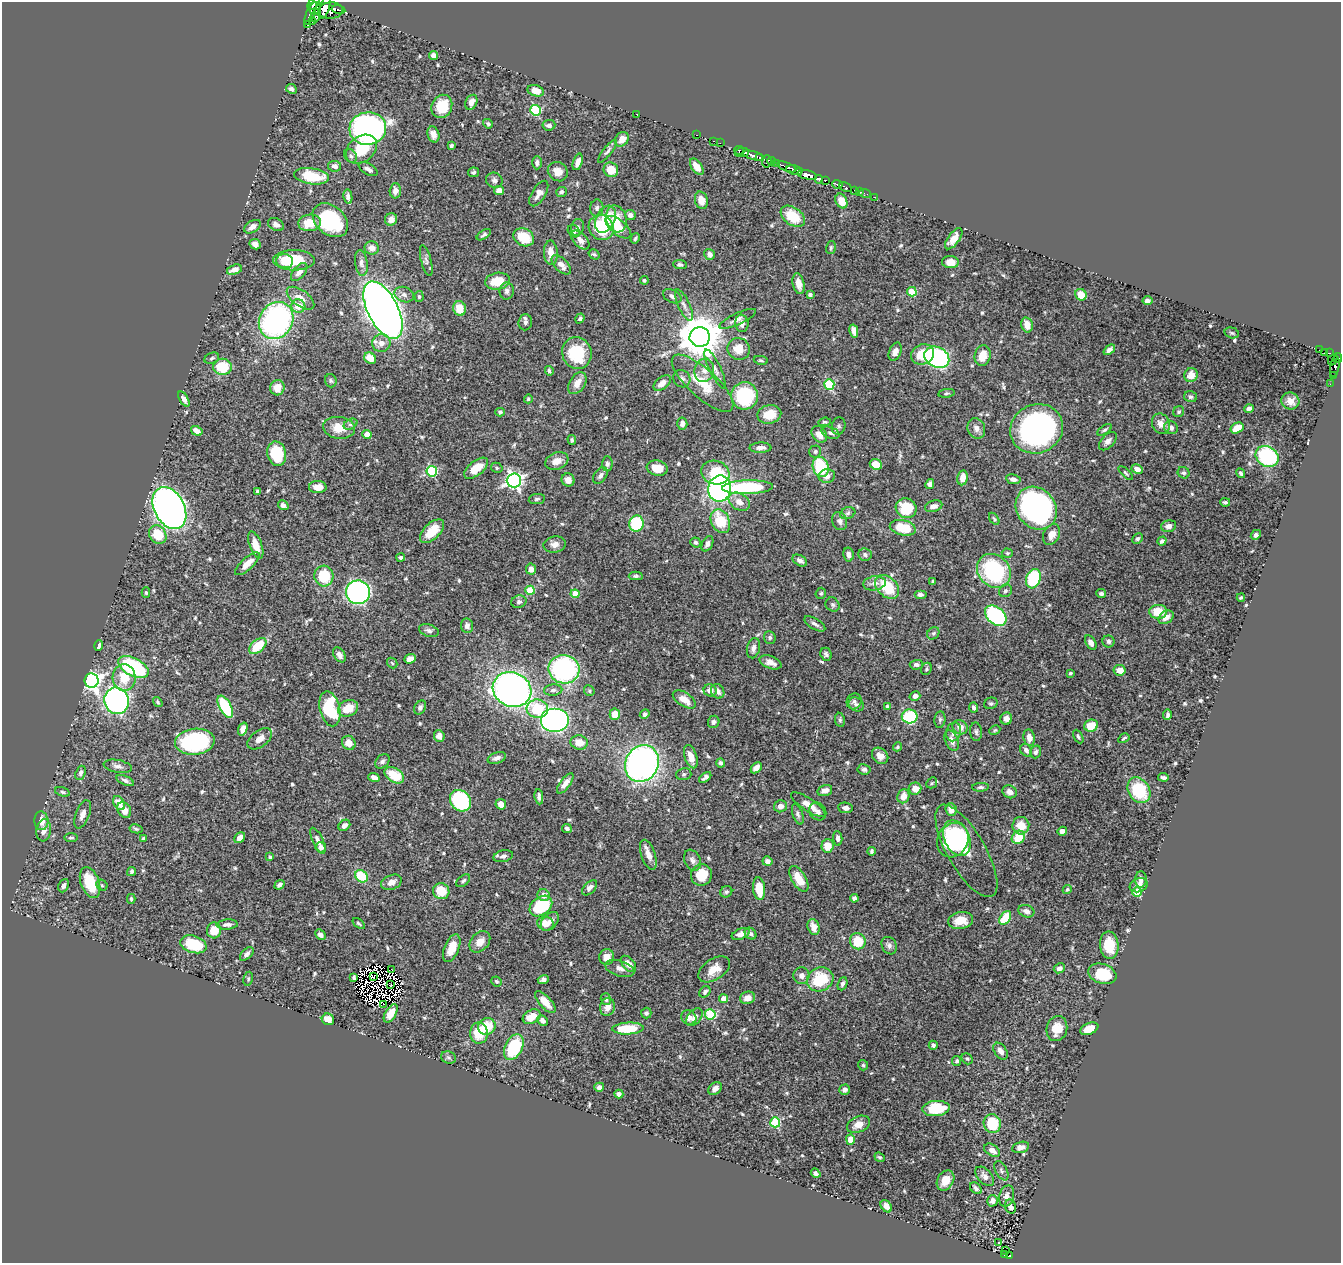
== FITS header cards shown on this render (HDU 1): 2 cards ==
NAXIS1  =                 1339
NAXIS2  =                 1261

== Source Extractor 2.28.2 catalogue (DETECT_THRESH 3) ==
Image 1339 x 1261 px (HDU 1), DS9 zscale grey, 1 PNG px = 1 image px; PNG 1343 x 1265 px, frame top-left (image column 1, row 1261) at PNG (2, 2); each listed source drawn as its Kron ellipse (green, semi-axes under 4 px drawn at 4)
Background 0.458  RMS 0.014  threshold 0.0434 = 3 sigma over >= 5 px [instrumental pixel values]
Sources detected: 648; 9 with non-positive FLUX_AUTO (blend fragments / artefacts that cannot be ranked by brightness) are neither listed nor drawn; of the other 639, the 500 brightest by FLUX_AUTO listed and drawn (139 fainter detections omitted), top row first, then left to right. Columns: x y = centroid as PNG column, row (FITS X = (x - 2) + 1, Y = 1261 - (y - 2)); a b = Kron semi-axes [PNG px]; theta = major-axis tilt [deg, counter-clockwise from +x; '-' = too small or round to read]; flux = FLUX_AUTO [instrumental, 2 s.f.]
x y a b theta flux
314 3 7 5 45 380
325 7 11 5 71 810
315 8 6 5 - 430
338 10 7 2 -12 110
331 11 12 8 3 690
311 13 12 4 69 600
316 16 7 5 66 140
312 22 2 2 - 4.8
308 25 2 2 - 18
434 55 4 4 - 10
291 89 5 4 - 3.2
536 91 8 5 -17 9.4
471 102 8 5 64 6.8
442 106 12 10 61 24
535 110 5 5 - 80
637 114 3 2 - 17
488 124 5 4 - 1.7
549 125 6 5 - 3.4
368 128 18 16 5 380
433 134 8 6 -72 6.1
697 135 3 2 - 13
622 139 8 6 52 8
714 141 3 2 - 6
720 143 2 2 - 6.5
451 145 3 3 - 1.7
361 149 17 12 38 28
739 150 5 3 - 140
608 151 14 4 52 2.9
742 152 7 4 8 360
351 156 7 6 - 2.3
754 156 11 3 -16 330
760 158 3 2 - 49
767 161 6 5 - 30
772 161 4 3 - 30
578 162 8 4 72 6.3
537 163 6 5 - 2.7
776 164 4 3 - 70
335 166 6 5 - 4.3
697 167 9 5 -56 10
786 167 10 3 -21 76
368 169 10 5 -30 3.8
611 170 7 7 - 17
794 170 8 5 -11 290
473 172 6 5 - 2
558 172 10 9 - 8.3
807 175 10 4 -14 900
312 176 17 8 -8 39
819 179 4 3 - 230
494 180 8 7 - 3.2
825 180 4 3 - 120
837 184 5 3 - 160
846 187 7 3 -29 11
499 190 5 4 - 5.4
855 190 3 3 - 25
395 191 7 5 89 4.7
561 192 5 5 - 2.3
859 192 2 2 - 6.7
865 193 6 2 -18 7.6
539 194 14 7 58 6.9
348 197 7 4 -82 3.2
875 197 2 2 - 2.7
701 200 9 6 -74 10
841 201 8 5 -64 12
597 208 8 6 88 3.7
630 215 5 5 - 4.9
793 216 13 8 -36 28
391 219 6 6 - 6.8
606 219 14 9 66 22
616 219 13 10 -75 16
330 220 20 14 -41 71
310 223 11 8 4 17
276 225 8 6 -28 4.5
253 227 9 5 31 6.3
577 227 8 6 76 3.4
618 227 15 7 -39 18
601 228 13 12 - 47
574 231 7 5 -48 2
484 235 8 4 31 2.2
524 237 11 8 -26 30
635 238 5 3 - 1.5
954 239 12 6 53 9.2
580 240 11 6 -48 6.3
255 244 6 5 - 4.3
831 247 6 4 75 1.6
372 248 7 6 - 5.7
551 253 12 7 -86 11
594 254 6 4 -34 1.6
710 254 6 5 - 3.9
294 260 21 10 0 37
426 260 16 5 -75 3.9
285 261 8 7 - 5.8
950 262 8 6 -4 9.1
361 263 13 6 -82 4.4
561 265 12 6 -45 6.5
680 265 7 4 -6 2.1
234 270 8 5 17 8.3
299 272 11 6 50 6.7
644 280 4 4 - 1.5
497 281 12 8 10 24
799 284 10 5 -78 7.2
507 291 8 7 - 3.6
912 292 5 4 - 35
404 295 10 7 -23 4.7
810 295 4 4 - 2
1081 295 6 5 - 16
672 296 10 6 -26 4
419 297 5 4 - 1.6
301 298 16 8 -36 9.6
1147 301 5 4 - 3.2
684 305 17 6 -65 5.4
298 306 7 6 - 13
459 308 7 6 - 15
383 310 31 15 -63 1400
580 318 5 4 - 2
738 319 20 6 25 4.7
276 320 19 16 57 240
525 322 8 6 86 3
742 323 9 6 -83 4.9
1027 325 7 5 -76 10
854 331 6 4 -77 6.2
1232 333 7 5 -16 1.6
700 337 10 9 - 3400
381 343 9 9 - 7
739 349 11 11 - 14
1109 350 6 4 39 4.3
1319 350 3 2 - 4.7
895 352 9 6 66 5.6
1325 352 3 2 - 5.6
577 353 16 14 -73 43
1329 353 3 2 - 23
923 354 11 10 - 24
983 356 10 8 78 15
937 357 13 10 -27 200
212 358 7 5 22 2.1
370 358 6 5 - 10
1338 358 5 4 - 140
761 360 7 4 -11 1.6
1333 360 6 2 67 23
223 367 9 8 - 31
1335 367 11 4 81 69
715 369 21 5 -64 5.7
704 370 12 9 76 7.1
549 371 5 3 - 2.1
1191 375 7 6 - 11
1333 376 3 2 - 9.2
682 379 9 8 - 3.4
331 381 6 5 - 1.8
577 383 12 7 57 9.5
662 383 10 6 38 8.2
703 383 39 14 -42 29
829 384 5 5 - 69
1330 384 2 2 - 2.7
277 388 8 7 - 12
946 393 8 4 9 1.6
745 396 13 13 - 69
1191 397 6 5 - 2.4
184 399 8 4 -60 3.8
528 399 4 4 - 1.4
1290 401 9 8 - 9.4
1249 408 5 4 - 2.8
500 412 4 4 - 2.1
1179 412 6 5 - 1.7
769 414 12 9 12 18
825 422 6 4 6 1.5
350 424 7 5 27 2.2
682 424 6 5 - 5
1161 424 10 8 -60 8.3
839 426 9 6 74 2.6
339 428 16 11 -8 15
976 428 10 8 -68 5.1
1171 428 7 6 - 4.6
1237 428 7 5 30 18
1037 429 27 24 25 240
1105 430 8 4 34 1.8
197 431 6 4 -32 7.2
831 433 9 5 -21 2.6
819 434 9 7 -51 6.9
367 435 4 4 - 17
572 440 5 4 - 1.6
1108 441 11 6 47 4.4
760 448 11 5 2 4.8
815 452 6 6 - 2.3
277 454 12 9 -76 45
1267 456 12 10 -31 100
557 461 12 8 20 9.2
607 464 7 5 89 2.5
876 464 6 5 - 15
821 467 10 7 -72 48
476 468 14 7 38 20
497 468 6 5 - 1.4
657 468 10 7 -10 16
1137 469 6 4 -29 6.8
432 471 5 5 - 87
715 473 14 11 -19 38
1126 473 9 4 -43 1.6
1184 473 6 5 - 2
1241 473 5 4 - 2.5
600 475 9 6 54 3.6
827 476 8 7 - 5.4
962 478 7 5 79 11
1013 479 7 5 -10 4.1
514 480 7 7 - 300
568 480 7 6 - 6.2
930 484 5 4 - 3.5
318 487 9 6 -1 9.7
747 487 25 7 2 77
719 489 13 11 78 190
258 491 4 3 - 1.9
537 499 8 5 9 2
739 502 11 8 -34 8.6
1225 502 5 3 - 1.8
283 505 5 4 - 4.4
934 506 9 5 16 5.5
169 508 22 15 -62 850
906 508 10 9 - 37
1036 508 23 19 -51 340
848 513 8 5 19 2.2
994 519 7 4 -55 1.6
720 521 12 9 -63 34
840 521 9 7 -66 3.2
636 524 8 7 - 56
1169 526 8 5 15 4.6
903 528 13 7 -12 29
432 531 15 8 45 19
158 535 10 8 -54 26
1051 535 11 8 63 8.2
1256 535 5 4 - 2.6
1137 539 6 4 43 2.1
1162 541 5 4 - 2.9
696 542 5 4 - 1.9
555 544 11 8 9 6.1
707 544 8 5 62 3.9
256 545 14 6 -69 13
1007 553 5 4 - 1.5
848 555 7 5 -78 4.4
865 555 7 6 - 2.9
401 557 4 3 - 2.1
800 561 8 5 -31 3.8
247 564 15 6 43 11
531 569 5 5 - 6
994 571 18 15 -47 97
324 576 10 9 - 35
636 576 7 4 1 2
1033 579 10 7 71 67
933 582 4 3 - 2.6
874 583 11 7 7 5.9
887 587 14 9 -45 36
530 590 5 4 - 31
1005 591 7 6 - 2.4
358 592 12 12 - 250
146 593 5 4 - 1.6
821 593 6 5 - 1.7
1101 593 5 4 - 2.5
575 594 4 4 - 19
920 594 6 4 0 3.3
1241 597 4 3 - 1.6
519 602 7 6 - 2.8
833 605 7 6 - 2.4
1158 612 9 7 0 24
996 616 12 8 -41 120
1166 617 8 6 33 6.3
815 624 12 5 -30 3.8
467 626 7 6 - 4.3
429 631 10 6 -19 3.3
933 633 7 5 43 2.1
770 638 6 6 - 2.2
1108 641 6 6 - 2.3
1091 643 8 5 -60 4.7
99 645 5 4 - 3.3
258 646 10 6 41 32
753 648 10 6 78 4.7
826 654 7 5 -68 2.4
339 655 8 5 -56 5.4
410 659 6 4 20 5.3
770 662 11 6 -21 6.7
392 663 6 4 -46 1.4
916 665 7 5 3 2.8
133 667 16 9 -29 100
564 669 15 14 - 160
926 669 6 5 - 1.7
1120 670 6 5 - 8.3
1070 673 3 3 - 1.5
124 677 13 11 -86 20
92 681 7 7 - 440
512 689 20 17 -25 490
553 690 9 5 6 3.4
710 690 6 6 - 6.5
589 691 6 5 - 1.5
718 691 7 6 - 5.2
915 696 5 4 - 3.8
684 699 13 7 -33 12
117 701 13 12 - 430
854 701 8 7 - 2.9
158 702 5 4 - 1.6
991 703 7 5 22 2
856 704 8 6 -33 2.9
887 706 4 4 - 1.6
225 707 12 6 -62 64
420 707 7 5 58 3
348 708 10 8 24 19
974 708 5 4 - 3
330 709 18 10 -76 77
537 709 11 9 -5 32
615 714 6 5 - 15
645 714 5 4 - 2.7
1167 715 5 3 - 2.3
910 716 8 7 - 56
1006 719 6 6 - 5.1
554 720 14 12 0 350
840 720 7 5 -81 1.9
940 720 8 5 83 2.5
714 722 6 5 - 2.5
1091 726 7 6 - 19
960 727 8 7 - 7
243 729 7 4 70 6.4
995 730 6 4 28 1.4
954 732 9 7 73 5.6
976 732 9 6 -86 2.7
439 736 6 5 - 5.8
1078 736 7 3 -62 1.5
1029 738 8 6 -81 6.4
1124 738 6 3 32 1.4
260 739 14 8 37 7.5
952 741 11 6 -67 6
195 742 20 13 6 110
579 742 8 7 - 12
349 743 7 6 - 9.4
897 747 5 4 - 1.6
1026 750 7 5 -55 3.8
1036 752 6 5 - 2.5
880 756 9 7 -44 8.1
691 757 12 6 -72 9.9
497 758 9 5 19 4.2
382 761 8 6 48 2.8
721 763 4 4 - 2.4
642 764 19 16 62 380
118 766 14 6 -11 4.5
756 768 6 4 44 6.9
864 769 7 5 -8 2.8
81 773 7 5 70 2.6
684 774 8 6 14 2.3
394 775 10 7 -31 26
705 777 7 3 38 2.7
1163 777 5 3 - 2.5
374 778 6 4 -23 5.9
125 780 9 4 -24 2.9
565 783 12 5 53 7.2
932 783 6 4 46 1.4
980 787 8 4 4 2.4
915 788 6 6 - 8.6
825 790 7 5 17 5.6
1139 790 14 10 -59 54
62 792 7 4 -19 2
1010 792 7 6 - 5
903 796 7 6 - 9.1
539 797 7 4 -82 3.1
460 801 12 9 -46 110
119 803 8 5 -57 10
501 804 5 5 - 7.1
808 804 20 6 -33 9.5
780 806 6 6 - 5.2
846 808 7 5 -4 4.1
951 809 6 5 - 8
124 810 8 6 -61 7.2
818 811 9 8 - 4
83 814 15 7 69 6.9
798 814 11 5 -70 2.6
41 821 9 7 -86 9
344 825 6 5 - 5.8
1021 826 9 8 - 15
567 828 5 4 - 2.5
136 829 6 4 -11 1.6
44 830 11 7 83 6.1
1062 831 5 4 - 4.6
1018 837 7 6 - 23
71 838 7 4 0 1.6
144 838 4 3 - 2
240 838 6 5 - 5.3
838 838 7 4 -84 3.3
957 838 19 12 -65 72
953 840 18 15 61 68
318 841 14 5 -65 4.4
827 846 7 6 - 13
321 847 5 5 - 3.8
871 851 4 3 - 1.9
966 851 52 19 -60 43
648 855 15 7 -71 8.3
503 856 10 6 14 3.4
270 857 3 3 - 1.9
692 860 11 8 -66 4.9
767 861 5 4 - 4.7
132 872 5 4 - 1.9
701 875 11 10 - 23
361 876 7 5 -39 39
799 879 14 7 -59 15
1141 879 8 6 88 4.3
463 881 8 5 39 2
90 882 16 9 -69 38
391 882 11 7 23 6.4
102 885 6 5 - 1.7
279 885 5 4 - 2.7
1139 885 9 7 21 4.8
64 886 7 5 66 3.1
590 888 9 5 46 3.9
759 889 11 6 -84 19
1067 889 5 4 - 1.4
441 891 8 7 - 21
726 892 6 5 - 2
1137 892 5 4 - 31
544 895 6 6 - 5.8
854 898 4 4 - 2.7
131 899 5 3 - 1.4
541 906 12 9 37 62
1026 911 8 6 -19 4.5
1005 918 8 5 56 36
961 920 12 8 10 16
550 921 11 7 47 6.4
359 923 7 4 -37 1.7
545 923 8 7 - 11
227 925 10 5 4 4.1
814 927 8 6 -71 7.5
214 930 8 7 - 17
741 934 9 5 22 6.2
751 934 6 5 - 2.7
320 935 6 4 -45 3.7
858 941 8 7 - 23
480 942 12 8 46 8.6
193 944 13 8 -17 39
1109 945 13 9 -84 25
889 946 9 7 -60 3.9
452 948 14 7 68 14
247 954 8 5 45 3.1
607 957 8 7 - 9.2
629 964 9 5 -49 7.3
620 968 15 7 -17 5.3
1059 968 6 4 27 3.9
392 969 3 2 - 3.5
714 969 17 10 33 12
1102 974 14 10 -18 30
801 976 8 8 - 4.6
354 977 4 3 - 2.2
374 977 3 2 - 2.5
248 979 7 4 81 1.6
543 979 6 4 18 3.9
820 979 14 11 28 39
496 981 5 4 - 1.7
842 984 7 4 69 2.7
391 985 3 2 - 1.5
705 992 6 5 - 2.9
748 998 8 6 16 8.4
606 999 6 5 - 2.6
723 999 4 4 - 9.5
545 1002 14 6 -48 11
383 1004 2 2 - 42
607 1007 9 7 78 7.2
391 1013 10 5 59 8.1
646 1013 5 5 - 2.6
710 1014 5 5 - 67
532 1017 9 6 29 14
689 1017 8 7 - 6.6
694 1017 10 6 51 5.2
328 1019 6 5 - 9.9
542 1020 6 4 -45 4.8
487 1026 9 8 - 23
628 1028 16 6 3 38
1057 1029 12 10 76 13
1089 1029 9 5 22 15
479 1033 10 9 - 25
933 1045 4 4 - 2.4
514 1047 13 8 64 61
1000 1051 9 6 -55 5.2
449 1057 8 6 -19 2.1
967 1059 6 5 - 1.8
957 1061 5 4 - 2
863 1065 5 5 - 1.6
599 1087 5 4 - 3.8
715 1089 7 5 43 4.4
845 1090 5 5 - 4.2
619 1094 4 4 - 2.7
936 1108 14 7 5 35
775 1122 5 5 - 59
859 1124 12 8 23 9.4
992 1124 9 8 - 36
850 1139 5 4 - 11
1020 1147 9 5 12 4.8
992 1150 9 5 -32 6
880 1157 5 4 - 1.4
1001 1171 10 6 -63 2.9
816 1173 5 4 - 2.7
985 1176 11 7 -47 5.6
945 1180 11 8 58 10
976 1188 7 4 -42 2.5
1007 1196 11 7 75 5.2
992 1201 6 5 - 3.6
886 1206 7 5 -52 5.9
1010 1207 7 5 -73 3.9
999 1243 4 3 - 2.1
1006 1250 2 2 - 3.1
1004 1255 4 3 - 9.3
1009 1255 3 3 - 66
At the frame edge (FLAGS 8, measured only in part): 2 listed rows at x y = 314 3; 1338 358
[139 fainter detections neither listed nor drawn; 9 non-positive-flux detections neither listed nor drawn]